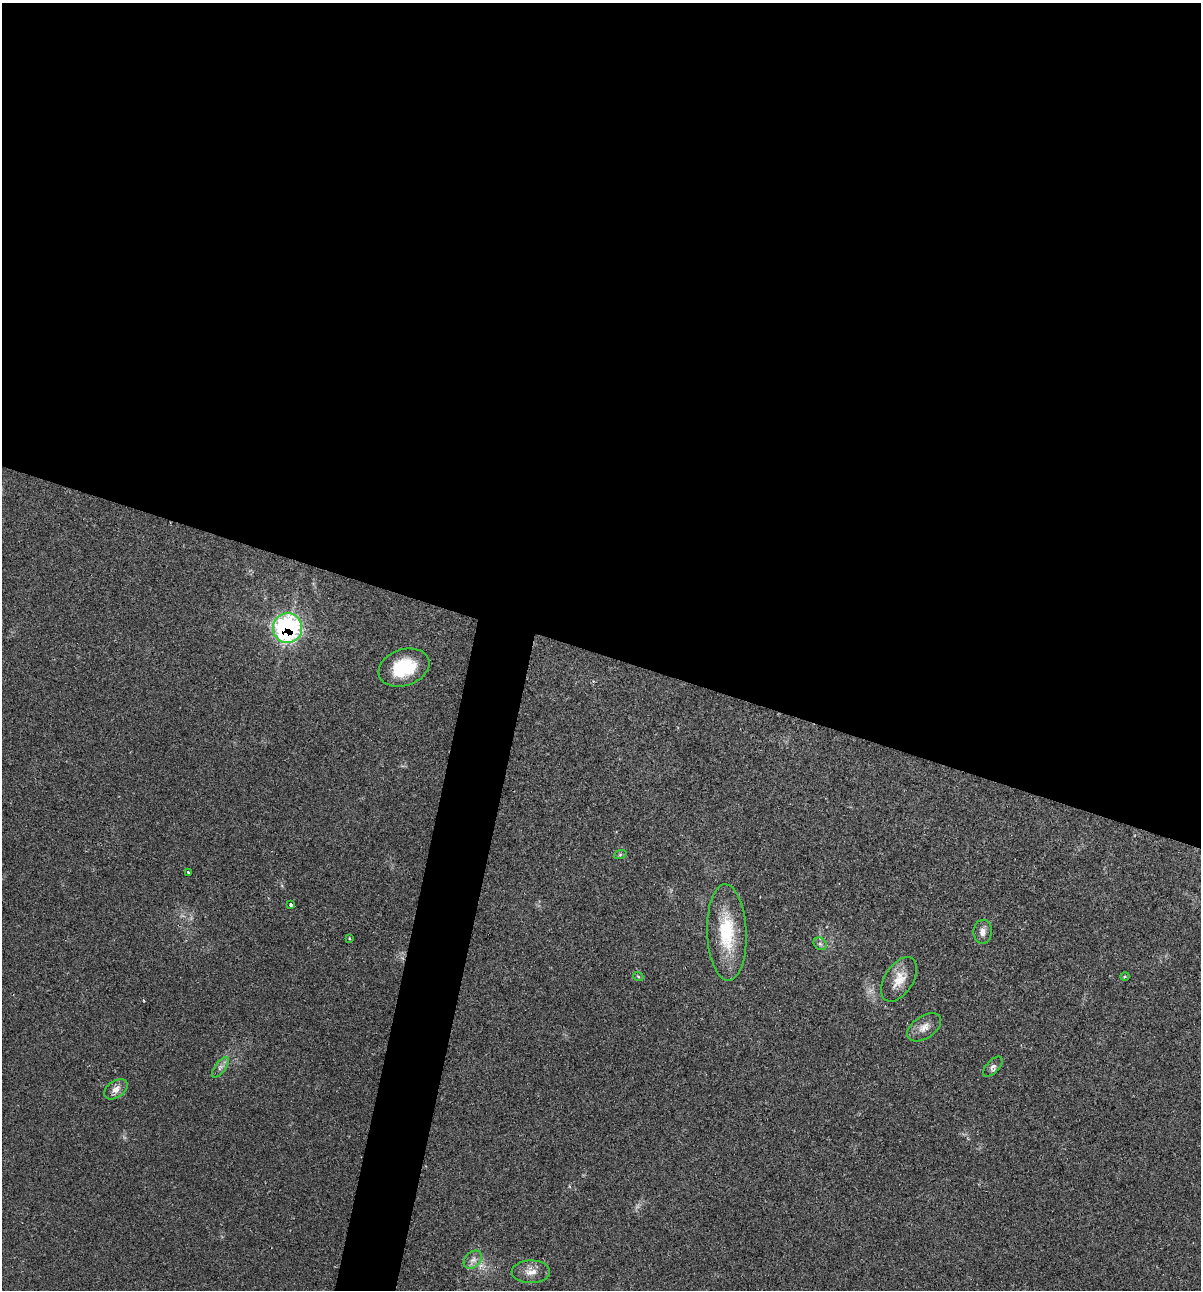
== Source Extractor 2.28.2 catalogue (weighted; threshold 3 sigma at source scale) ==
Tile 3 of 4 x 4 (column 3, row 1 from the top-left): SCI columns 2523-3721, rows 3867-5154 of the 5169 x 5155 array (HDU 1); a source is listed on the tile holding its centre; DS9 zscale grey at full resolution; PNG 1203 x 1292 px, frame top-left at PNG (2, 3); each listed source drawn as its Kron ellipse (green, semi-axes under 4 px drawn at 4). Shown black and unused: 53% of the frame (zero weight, under 2 of 3 exposures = <1% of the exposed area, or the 3 px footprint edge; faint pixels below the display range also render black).
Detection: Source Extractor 2.28.2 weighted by HDU 2 'WHT'; one run over the whole footprint, this tile lists its part. Background 0.0685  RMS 0.0055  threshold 0.0247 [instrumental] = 3 sigma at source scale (4.5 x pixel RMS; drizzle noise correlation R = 1.50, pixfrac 1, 0.05/0.05 arcsec/px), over >= 5 px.
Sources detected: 18; all 18 listed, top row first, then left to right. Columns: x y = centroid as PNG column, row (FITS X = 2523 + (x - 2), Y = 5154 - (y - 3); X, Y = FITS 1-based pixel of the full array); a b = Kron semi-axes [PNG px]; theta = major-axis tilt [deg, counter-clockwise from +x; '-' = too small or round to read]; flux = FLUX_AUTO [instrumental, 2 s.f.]
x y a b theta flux
287 628 15 14 - 97
404 668 26 18 18 25
620 855 6 4 19 0.78
188 872 3 2 - 0.89
290 905 3 3 - 1.9
727 932 48 19 -88 30
983 932 12 9 86 3.3
349 938 4 3 - 0.49
820 944 7 5 -44 1.3
638 976 5 3 - 0.54
1125 976 4 3 - 0.54
899 979 25 14 58 8.6
924 1027 19 11 34 5.1
220 1067 12 5 54 2.1
993 1067 12 6 47 2
116 1089 13 8 35 3.7
473 1260 10 7 45 3
531 1272 19 11 1 5.6
Overlapping masked pixels (flux is a lower limit): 1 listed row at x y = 287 628